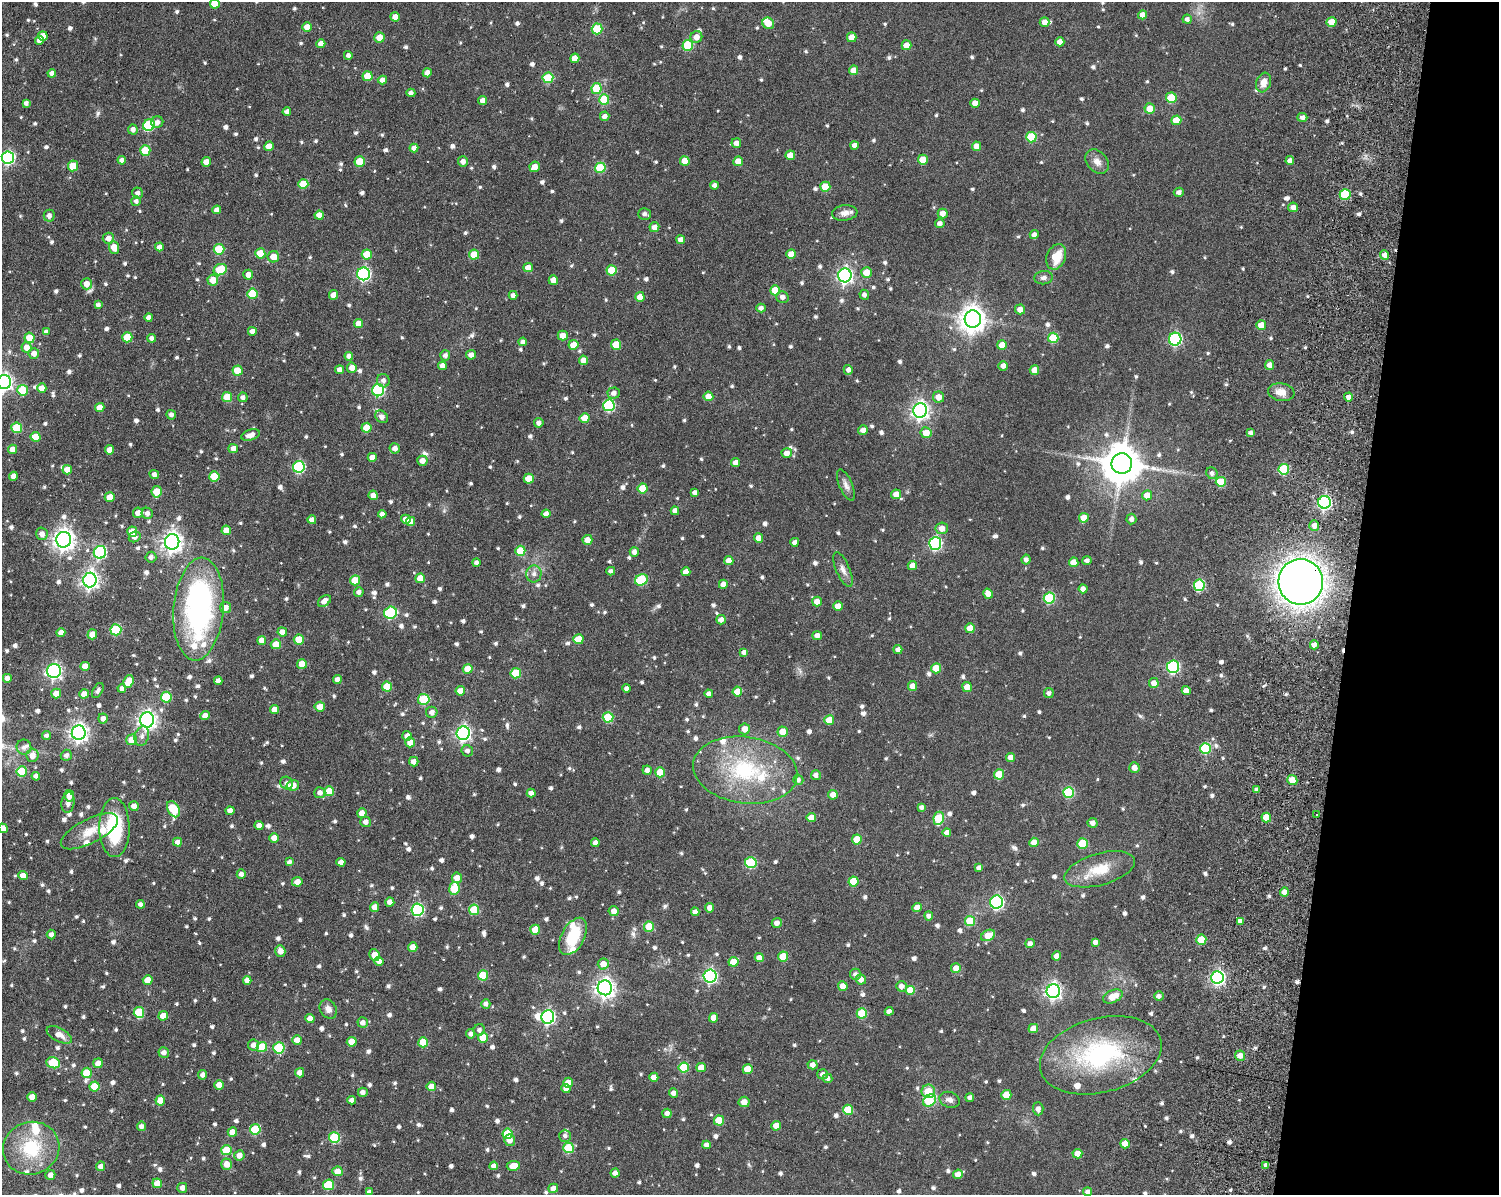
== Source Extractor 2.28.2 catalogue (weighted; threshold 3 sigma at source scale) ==
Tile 6 of 3 x 4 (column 3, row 2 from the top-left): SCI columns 3410-4906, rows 2577-3769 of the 5112 x 5073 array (HDU 1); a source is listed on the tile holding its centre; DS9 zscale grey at full resolution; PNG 1501 x 1197 px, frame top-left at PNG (2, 2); each listed source drawn as its Kron ellipse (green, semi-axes under 4 px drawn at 4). Shown black and unused: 10% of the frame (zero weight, under 8 of 15 exposures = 11% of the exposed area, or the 3 px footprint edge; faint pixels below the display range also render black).
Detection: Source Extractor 2.28.2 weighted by HDU 2 'WHT'; one run over the whole footprint, this tile lists its part. Background 0.165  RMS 0.0053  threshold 0.0218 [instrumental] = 3 sigma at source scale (4.09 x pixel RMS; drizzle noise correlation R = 1.36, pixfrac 0.8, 0.05/0.05 arcsec/px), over >= 5 px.
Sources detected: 1056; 3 inside a brighter object's white glare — neither listed nor drawn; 21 inside a brighter listed object's ellipse — not listed separately; of the other 1032, all 500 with FLUX_AUTO >= 1.68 (the completeness limit of this list) listed and drawn (532 fainter detections not listed), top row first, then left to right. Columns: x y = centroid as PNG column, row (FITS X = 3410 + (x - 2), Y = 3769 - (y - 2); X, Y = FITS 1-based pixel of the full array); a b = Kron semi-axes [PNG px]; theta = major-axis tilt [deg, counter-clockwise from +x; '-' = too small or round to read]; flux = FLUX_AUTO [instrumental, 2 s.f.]
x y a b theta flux
215 4 5 5 - 8.3
1142 15 4 4 - 3.6
395 17 4 4 - 3.1
1187 19 5 4 - 2
1045 22 5 5 - 3.3
1331 22 5 5 - 8
768 23 6 5 - 6.3
307 27 5 4 - 5.6
597 29 5 5 - 22
43 36 5 4 - 4.3
380 37 5 5 - 6.7
696 37 6 5 - 3.8
852 37 5 5 - 5.7
39 41 4 4 - 2.7
1060 42 4 4 - 2.9
321 44 4 4 - 3.9
688 45 5 5 - 25
906 45 5 5 - 4.7
348 55 4 4 - 1.7
575 58 5 4 - 4.7
854 70 4 4 - 4.3
52 73 4 4 - 2.2
427 73 4 4 - 3.2
368 76 5 5 - 8.8
548 78 5 5 - 19
382 80 5 4 - 2.9
1264 83 10 7 70 4.4
596 88 5 5 - 16
411 93 4 4 - 1.8
1171 98 5 5 - 14
604 100 5 5 - 16
483 101 4 4 - 3.2
26 103 4 4 - 1.7
975 103 4 4 - 4.2
1150 109 5 5 - 6.4
287 112 4 4 - 2
605 116 5 5 - 2.7
1302 117 5 4 - 2.2
1176 120 5 5 - 8.2
157 122 6 5 - 2.4
149 125 6 5 - 30
133 129 5 5 - 2.3
1031 137 5 5 - 17
736 143 5 5 - 3.1
855 145 4 4 - 2.7
269 146 5 4 - 5.7
976 146 5 4 - 4.8
414 148 4 4 - 2.5
145 150 5 5 - 14
790 155 5 5 - 5.6
8 158 6 6 - 78
122 160 4 4 - 2.1
923 160 5 5 - 8.9
360 161 5 5 - 11
685 161 5 5 - 6.6
738 161 5 4 - 6.8
1290 161 4 4 - 2.1
206 162 5 4 - 4.1
463 162 5 5 - 2.5
1097 162 13 10 -49 3.8
73 166 5 5 - 7.9
535 167 5 5 - 4
600 168 5 5 - 20
303 184 5 5 - 11
714 185 4 4 - 1.9
825 187 5 5 - 11
1179 192 5 4 - 2.1
137 193 5 5 - 1.9
1345 194 5 5 - 25
136 201 5 5 - 1.7
1293 207 5 5 - 2.7
217 210 4 4 - 2.8
845 213 13 7 7 3.3
943 213 5 5 - 3.5
644 214 6 5 - 2
319 215 4 4 - 4.3
49 216 6 5 - 2.1
940 223 5 4 - 1.9
654 227 5 5 - 3.1
1034 235 4 4 - 1.8
108 238 6 5 - 2.9
681 240 4 4 - 2.5
114 247 6 5 - 5.5
159 247 4 4 - 2.6
219 249 5 5 - 17
260 253 5 5 - 9.6
367 254 5 5 - 9.1
791 254 5 4 - 5.5
474 255 5 5 - 10
1384 255 5 4 - 2.4
273 257 6 5 - 5.5
1056 257 13 9 68 10
528 268 5 4 - 4
220 270 7 5 27 15
612 270 5 5 - 15
866 272 5 5 - 6.2
364 274 6 6 - 80
248 275 5 5 - 3.3
845 275 7 6 - 140
1043 278 9 6 6 2
213 280 5 5 - 5.8
553 280 5 4 - 4.4
87 284 5 5 - 4.5
775 290 5 5 - 11
252 294 5 5 - 13
334 295 5 4 - 5.2
513 295 4 4 - 2.3
864 295 5 4 - 1.7
640 297 5 4 - 5.8
782 297 6 5 - 2.2
98 305 4 4 - 1.7
761 308 4 4 - 2
1020 309 5 5 - 3.8
149 317 4 4 - 2.5
973 319 8 8 - 500
358 324 4 4 - 5.5
1261 325 5 5 - 5.8
252 331 4 4 - 2.7
46 332 4 4 - 2
563 336 5 5 - 3.5
127 337 5 5 - 11
30 338 5 5 - 8.3
152 338 4 4 - 1.9
1053 338 5 5 - 16
1175 339 6 6 - 65
523 342 4 4 - 2.2
573 345 5 5 - 5.8
616 345 5 5 - 12
1002 345 5 5 - 5.7
27 347 5 5 - 4.1
34 353 5 5 - 3.2
445 355 5 5 - 1.9
471 355 5 5 - 2.5
349 356 4 4 - 2.2
583 360 4 4 - 3.4
1270 365 5 4 - 3.7
442 366 4 4 - 3.2
1003 366 5 4 - 2.5
352 368 5 5 - 3.6
340 370 4 4 - 3
848 370 5 4 - 2.2
1034 370 5 5 - 5
237 371 5 5 - 9.9
383 381 7 6 - 2
4 382 7 6 - 160
42 388 5 4 - 4
23 390 5 5 - 14
378 390 6 6 - 53
1281 392 13 8 -9 4.9
614 393 6 5 - 2.2
708 396 5 5 - 5.1
227 397 5 5 - 10
243 397 5 5 - 1.8
938 397 5 5 - 4.4
1348 397 4 4 - 2.5
609 405 6 6 - 47
100 407 5 4 - 4.7
920 410 7 7 - 200
171 415 5 4 - 1.7
382 417 7 5 -46 2.2
585 418 5 5 - 7.1
539 423 5 4 - 2.1
17 428 5 5 - 16
367 428 5 5 - 7.8
863 430 5 4 - 3.2
926 433 5 5 - 7.1
1250 433 4 4 - 1.8
250 435 10 5 15 3.4
36 437 5 5 - 10
395 448 5 5 - 2.7
13 449 4 4 - 4.6
233 449 5 4 - 3.5
110 450 4 4 - 4.2
787 453 5 5 - 3.4
372 457 4 4 - 4.7
422 461 5 5 - 3.5
736 463 4 4 - 3.1
1122 463 10 10 - 1500
299 467 6 6 - 50
1284 469 5 5 - 28
67 470 5 4 - 5
1212 473 6 5 - 1.8
154 474 5 4 - 2
13 476 4 4 - 3.1
214 476 5 5 - 14
529 479 5 5 - 8.6
1221 482 5 5 - 12
846 485 17 6 -67 2.7
643 488 5 5 - 9.3
157 492 6 5 - 9.6
695 493 4 4 - 1.8
896 494 5 5 - 4.7
373 495 4 4 - 3.5
1147 495 5 5 - 4.9
110 497 5 5 - 6.3
1325 502 6 6 - 79
675 511 4 4 - 3.5
138 513 5 5 - 3.3
147 513 6 5 - 2.2
382 514 4 4 - 2.6
546 514 4 4 - 2.8
1084 518 5 5 - 6.9
406 519 5 4 - 2.7
1131 519 5 5 - 2
312 520 4 4 - 3.3
411 522 4 4 - 5.3
1314 525 5 5 - 3.1
942 528 6 6 - 4.2
226 530 4 4 - 4.7
132 532 5 5 - 7.5
42 534 6 5 - 2.9
135 537 6 5 - 1.9
758 538 4 4 - 3.4
64 540 8 7 - 320
587 540 5 5 - 4.6
172 542 7 7 - 270
795 542 4 4 - 2.2
935 544 6 6 - 65
520 551 5 5 - 10
100 552 6 6 - 55
634 552 5 4 - 2.5
151 557 5 5 - 1.8
1026 560 5 4 - 1.9
729 561 4 4 - 4
1087 561 4 4 - 1.9
1074 562 5 4 - 5.8
476 563 4 4 - 1.7
912 566 4 4 - 4.5
843 570 18 7 -67 3.1
611 571 4 4 - 1.7
686 572 4 4 - 3.3
534 574 8 7 - 2.4
420 578 5 4 - 6.4
90 580 7 6 - 180
355 580 5 5 - 11
641 580 7 5 27 25
1301 582 23 22 - 480
723 584 4 4 - 3.4
1199 585 5 5 - 35
1083 589 4 4 - 2.7
359 592 5 4 - 2.2
988 594 5 4 - 4.5
1049 598 5 5 - 30
324 601 7 5 37 3.4
817 602 5 5 - 3.8
838 606 5 4 - 5.8
225 608 5 5 - 3.8
199 609 51 25 85 110
390 613 6 6 - 41
721 620 5 4 - 2.6
970 628 5 5 - 6.3
116 630 5 5 - 30
282 632 5 4 - 3.2
61 633 4 4 - 3.3
92 634 5 5 - 5.2
817 636 4 4 - 2.5
299 639 5 5 - 8
578 639 5 5 - 8.9
262 640 4 4 - 3.5
276 644 5 5 - 7.1
1314 645 4 4 - 2.6
898 650 4 4 - 2.2
744 652 4 4 - 2
302 664 5 5 - 7.4
85 666 4 4 - 4.5
1173 667 6 6 - 56
936 668 5 5 - 7.8
468 669 5 5 - 6.9
54 671 7 7 - 120
516 673 5 5 - 15
7 678 4 4 - 2.7
337 679 4 4 - 3.1
128 681 7 5 69 8.9
218 681 4 4 - 1.9
1154 683 5 5 - 4
912 686 5 5 - 3.7
387 687 5 5 - 11
967 687 5 4 - 5.1
122 688 4 4 - 2.1
627 688 4 4 - 1.8
98 690 8 5 60 1.7
460 691 5 4 - 7
1186 691 4 4 - 3.6
737 692 5 5 - 6.6
56 693 5 5 - 5.3
1049 693 5 5 - 1.7
84 694 4 4 - 3.5
709 694 4 4 - 2.7
166 697 5 5 - 21
424 699 6 5 - 20
320 707 5 5 - 5
274 710 4 4 - 4.5
432 712 5 5 - 2.6
205 716 4 4 - 3.3
608 717 5 5 - 21
103 718 5 4 - 2.5
147 720 7 7 - 220
829 720 5 5 - 8.4
744 729 5 5 - 3.7
783 732 5 5 - 6.3
79 733 7 7 - 210
463 733 7 6 - 130
46 736 4 4 - 1.7
142 736 10 7 73 2.2
407 736 5 4 - 2.3
132 740 5 5 - 6.8
410 742 5 5 - 5.6
24 747 7 7 - 2.4
1205 748 5 5 - 26
467 751 6 5 - 1.8
66 755 5 5 - 1.8
32 756 6 6 - 4.6
1011 757 4 4 - 3.3
414 762 5 5 - 3
1134 768 5 5 - 3.1
647 770 5 4 - 1.9
745 770 52 33 -8 49
22 771 5 5 - 16
660 772 5 5 - 9.5
999 774 5 5 - 14
816 775 5 4 - 2.1
36 776 4 4 - 2.3
798 780 5 5 - 1.9
1292 780 5 5 - 7.5
287 783 6 6 - 1.7
293 785 6 5 - 5.3
1257 790 3 3 - 1.8
329 791 5 5 - 10
1069 792 5 5 - 30
320 793 5 5 - 2.5
531 793 4 4 - 2.6
833 795 5 4 - 3.6
69 796 5 5 - 3.2
68 803 10 6 83 2.5
134 806 5 4 - 3.4
921 807 4 4 - 1.7
173 809 9 5 -60 19
230 811 4 4 - 3
362 813 5 4 - 4.7
1317 815 3 3 - 2.6
1266 817 5 5 - 9
811 818 5 4 - 4.6
939 818 6 5 - 19
366 822 5 5 - 2.3
1093 823 5 5 - 2.4
259 825 4 4 - 3.6
114 827 29 15 -90 35
3 828 5 4 - 4.4
89 831 31 12 27 9.5
947 832 4 4 - 2.5
274 838 5 4 - 3.9
857 839 5 5 - 9.7
177 842 4 4 - 2.7
595 842 4 4 - 1.9
1034 842 5 4 - 5
1083 844 5 5 - 18
289 862 4 4 - 1.9
341 862 4 4 - 2.9
751 863 6 5 - 28
979 868 4 4 - 2
1100 869 36 16 16 14
241 874 4 4 - 2.2
23 875 5 4 - 3.9
457 878 5 5 - 4.9
853 881 5 5 - 11
297 882 5 4 - 4.1
454 888 6 5 - 16
1284 892 4 4 - 2.9
390 902 4 4 - 3.2
997 902 6 6 - 83
140 904 4 4 - 1.7
375 907 4 4 - 4
710 908 5 4 - 3.2
917 908 5 4 - 4
417 910 6 6 - 66
474 910 5 5 - 17
614 911 5 5 - 3.2
695 912 4 4 - 2
929 916 4 4 - 1.8
970 921 5 5 - 12
1240 921 4 4 - 2.5
777 923 5 5 - 2.7
649 927 5 5 - 11
535 930 5 5 - 9.8
51 935 5 4 - 2.3
988 935 7 5 30 8.2
573 936 20 11 61 18
1201 940 5 5 - 11
1095 942 4 4 - 2
1030 943 5 4 - 2
413 947 4 4 - 4.1
280 951 6 5 - 3.5
375 955 6 5 - 6.8
783 956 5 5 - 11
1057 956 4 4 - 3.2
759 958 4 4 - 3.5
379 961 5 4 - 2.7
733 962 5 5 - 6.8
603 964 5 5 - 5.1
956 968 5 5 - 5.1
855 974 5 5 - 1.9
483 975 5 5 - 16
710 976 6 6 - 93
1217 977 6 6 - 110
861 979 5 5 - 3.3
148 980 5 5 - 5.9
247 980 4 4 - 2.8
843 986 5 4 - 4.5
901 986 5 5 - 2.5
605 988 7 7 - 250
911 990 5 5 - 9.8
1053 991 7 6 - 160
1113 996 10 6 25 7.3
1159 996 5 5 - 1.9
486 1004 4 4 - 1.9
328 1009 10 8 -60 3.1
889 1011 4 4 - 2.3
139 1012 5 5 - 20
862 1013 5 5 - 16
163 1016 5 4 - 5
548 1017 7 6 - 92
714 1018 5 4 - 5.5
310 1019 4 4 - 4.4
363 1023 5 5 - 2.5
1033 1029 5 4 - 5.9
479 1030 6 5 - 1.8
470 1034 5 4 - 1.8
59 1035 14 6 -27 3.6
483 1038 5 5 - 11
297 1040 5 5 - 3.9
352 1042 5 5 - 6.3
423 1042 5 5 - 12
254 1045 5 5 - 2.6
262 1047 5 5 - 18
279 1048 5 5 - 30
164 1053 5 5 - 2.5
1101 1055 62 37 15 68
1240 1056 5 5 - 3.7
53 1063 7 5 -20 22
98 1063 5 4 - 3.9
812 1065 5 4 - 2.4
701 1067 5 4 - 5.5
684 1068 5 5 - 15
748 1069 5 5 - 8.5
87 1073 5 5 - 12
300 1073 4 4 - 3.1
822 1074 5 5 - 2.2
203 1075 5 4 - 2.2
654 1077 4 4 - 3.7
827 1078 5 5 - 1.8
568 1083 5 4 - 6.5
219 1085 5 4 - 4.2
95 1086 5 5 - 9.6
431 1086 5 5 - 5.6
566 1089 4 4 - 2.8
928 1091 7 6 - 8
363 1092 5 4 - 2.1
673 1093 5 4 - 2.5
1006 1095 5 5 - 11
32 1097 5 4 - 4.5
970 1097 4 4 - 2.1
160 1100 5 5 - 7
352 1100 4 4 - 2.2
949 1100 10 7 -21 2.3
929 1101 7 5 39 24
744 1102 5 5 - 3
1038 1109 6 5 - 2
848 1110 5 5 - 12
667 1113 4 4 - 2.8
719 1120 5 5 - 12
141 1126 4 4 - 2
776 1126 5 5 - 5.3
255 1129 5 5 - 22
232 1132 5 4 - 5.3
508 1134 5 5 - 15
565 1136 6 6 - 1.7
334 1138 5 5 - 28
510 1140 6 5 - 3.5
1125 1144 5 5 - 6.2
706 1145 4 4 - 2.5
31 1148 28 26 18 27
568 1148 5 5 - 18
226 1150 5 5 - 15
1077 1154 5 4 - 4.3
239 1155 5 5 - 3.3
227 1164 5 5 - 4.2
1266 1165 4 3 - 1.9
101 1166 4 4 - 2.7
494 1166 4 4 - 3.2
513 1166 7 5 7 5.8
338 1171 5 5 - 6.3
615 1173 4 4 - 2.3
958 1174 5 4 - 4.5
50 1175 5 5 - 2.2
157 1183 5 4 - 5.4
328 1185 5 5 - 19
182 1188 5 5 - 2.7
553 1188 5 4 - 3.6
369 1192 4 4 - 1.9
1088 1192 4 4 - 1.9
Overlapping masked pixels (flux is a lower limit): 1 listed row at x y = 1301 582
Isophote crosses this tile's border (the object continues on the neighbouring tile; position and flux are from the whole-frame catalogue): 4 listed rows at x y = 215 4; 8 158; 4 382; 3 828